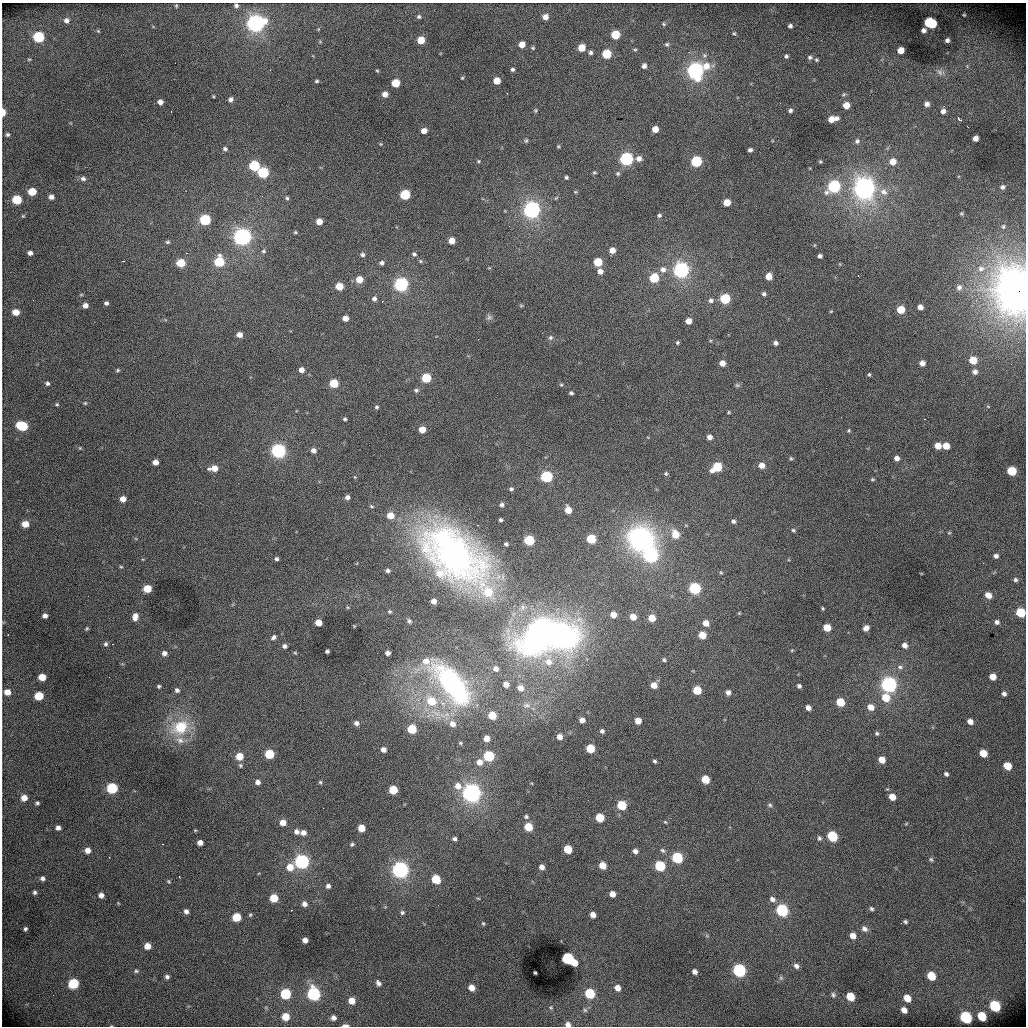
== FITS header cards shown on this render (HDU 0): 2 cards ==
NAXIS1  =                 1024 /fastest changing axis
NAXIS2  =                 1024 /next to fastest changing axis

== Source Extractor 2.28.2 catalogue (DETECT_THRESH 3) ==
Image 1024 x 1024 px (HDU 0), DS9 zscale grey, 1 PNG px = 1 image px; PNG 1028 x 1028 px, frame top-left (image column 1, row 1024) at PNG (2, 3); no overlay
Background 5240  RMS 73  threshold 220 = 3 sigma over >= 5 px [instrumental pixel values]
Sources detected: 396; all 396 listed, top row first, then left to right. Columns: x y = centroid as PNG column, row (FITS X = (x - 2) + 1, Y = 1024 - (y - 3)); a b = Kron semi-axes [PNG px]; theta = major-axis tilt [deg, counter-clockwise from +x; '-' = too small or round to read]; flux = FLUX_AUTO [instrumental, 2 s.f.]
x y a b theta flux
176 6 5 4 - 5.4e+03
236 6 4 3 - 9.8e+03
964 15 4 3 - 5.6e+03
419 17 5 5 - 9.7e+03
545 17 5 5 - 3.8e+04
66 20 6 6 - 1.8e+04
256 23 9 8 - 1.8e+06
930 23 9 6 -22 4.1e+05
663 24 5 4 - 6.3e+03
790 26 5 4 - 1.3e+04
924 30 5 5 - 2.0e+04
98 31 5 4 - 4.7e+03
734 33 6 5 - 7.8e+03
615 35 6 5 - 1.8e+05
39 37 6 6 - 3.9e+05
421 40 5 5 - 9.6e+04
947 40 5 4 - 1.7e+04
320 42 6 4 -19 4.6e+03
522 44 5 5 - 5.7e+04
667 44 6 5 - 8.5e+03
533 48 5 4 - 6.5e+03
581 48 5 5 - 8.6e+04
635 49 5 3 - 5.9e+03
901 50 5 5 - 5.9e+04
591 53 5 5 - 1.2e+04
607 54 6 6 - 2.1e+05
786 56 5 5 - 9.9e+03
810 57 7 6 - 1.2e+04
29 59 5 3 - 4.6e+03
816 60 5 4 - 7.1e+03
644 66 5 5 - 2.0e+04
706 66 9 8 - 6.1e+04
512 69 4 4 - 9.9e+03
377 71 4 3 - 5.5e+03
695 71 8 7 - 1.7e+06
940 72 13 8 -25 2.9e+04
462 78 4 4 - 5.4e+03
317 81 5 4 - 7.3e+03
497 81 5 5 - 8.4e+04
395 83 5 5 - 1.5e+05
385 94 5 5 - 3.6e+04
231 99 6 5 - 1.7e+04
160 102 5 5 - 2.6e+04
927 104 6 6 - 2.0e+04
846 105 5 5 - 6.1e+04
535 110 5 4 - 6.8e+03
790 110 4 4 - 1.2e+04
171 111 3 2 - 9.0e+03
943 111 6 5 - 2.2e+04
3 112 6 3 -90 6.7e+04
837 118 6 5 - 1.5e+04
831 119 6 5 - 5.4e+04
960 119 5 3 - 1.6e+04
655 129 5 5 - 6.0e+04
424 131 5 5 - 3.8e+04
7 134 5 5 - 9.2e+03
975 138 5 5 - 3.0e+04
526 141 6 4 72 7.7e+03
857 141 7 6 - 1.3e+04
381 144 5 4 - 5.2e+03
558 146 5 4 - 5.4e+03
225 149 5 4 - 1.1e+04
750 150 4 4 - 1.3e+04
639 158 6 6 - 2.9e+04
626 159 6 6 - 9.0e+05
478 161 5 4 - 5.5e+03
696 161 6 6 - 4.6e+05
820 162 4 4 - 6.0e+03
893 162 6 6 - 5.5e+04
254 166 6 6 - 3.4e+05
594 172 5 4 - 6.4e+03
263 173 6 6 - 4.2e+05
618 174 5 5 - 8.8e+03
566 177 4 3 - 8.0e+03
83 179 7 6 - 1.7e+04
834 186 7 6 - 7.3e+05
1002 187 6 6 - 1.5e+04
864 188 10 10 - 2.7e+06
32 192 6 5 - 1.2e+05
575 192 5 4 - 5.6e+03
884 192 12 9 -38 4.5e+04
405 195 6 5 - 3.5e+05
51 197 5 5 - 2.2e+04
287 198 5 4 - 8.0e+03
17 200 6 6 - 2.1e+05
727 203 5 5 - 8.3e+04
532 210 8 7 - 1.7e+06
961 213 5 3 - 5.4e+03
659 215 5 5 - 9.5e+03
23 216 5 4 - 5.6e+03
205 220 6 6 - 4.7e+05
319 221 5 5 - 5.9e+04
1003 227 5 4 - 6.2e+03
295 232 4 3 - 5.7e+03
242 237 8 8 - 1.9e+06
451 241 5 5 - 5.8e+04
167 242 6 4 1 8.1e+03
815 245 5 3 - 4.0e+03
612 250 5 5 - 4.8e+04
264 251 6 5 - 9.5e+03
30 253 5 4 - 1.9e+04
414 254 6 5 - 1.2e+04
362 255 5 4 - 1.2e+04
820 256 4 4 - 1.5e+04
124 261 3 2 - 4.6e+03
420 261 6 5 - 7.3e+03
219 262 6 6 - 2.9e+05
598 262 5 5 - 1.8e+05
181 263 6 5 - 1.4e+05
382 263 5 5 - 1.3e+04
840 264 5 3 - 4.2e+03
663 269 8 8 - 2.9e+04
981 269 11 9 22 3.8e+04
681 270 7 7 - 1.4e+06
600 271 6 5 - 3.5e+04
769 276 5 5 - 6.4e+04
654 278 6 5 - 2.5e+05
359 279 6 5 - 7.6e+04
401 284 7 6 - 1.1e+06
339 286 5 5 - 1.2e+05
959 287 8 7 - 2.0e+04
1015 289 21 18 -84 6.1e+06
764 294 4 4 - 1.2e+04
374 299 6 5 - 1.8e+04
725 299 6 6 - 3.2e+05
711 300 7 6 - 1.5e+04
382 301 3 2 - 5.5e+03
106 303 4 4 - 1.2e+04
85 305 5 4 - 3.1e+04
521 306 6 3 0 5.6e+03
920 307 5 4 - 2.6e+04
901 310 5 5 - 1.2e+05
831 311 4 3 - 4.4e+03
16 312 6 5 - 6.5e+04
489 317 9 7 75 1.4e+04
345 318 5 5 - 4.0e+04
688 321 5 5 - 4.5e+04
239 335 5 4 - 3.4e+04
550 338 7 6 - 1.2e+04
677 342 4 4 - 8.0e+03
776 343 5 4 - 1.5e+04
973 360 6 5 - 1.1e+05
722 363 5 5 - 4.7e+04
922 363 5 5 - 2.9e+04
118 370 6 4 2 7.3e+03
301 370 5 5 - 3.3e+04
975 372 5 5 - 1.9e+04
869 374 4 3 - 6.1e+03
426 378 6 5 - 2.5e+05
47 383 5 5 - 1.1e+04
334 383 6 5 - 1.7e+05
561 385 5 4 - 6.7e+03
737 385 7 5 -42 8.4e+03
416 390 6 5 - 1.2e+04
571 393 4 4 - 1.1e+04
85 403 4 4 - 6.1e+03
57 404 5 4 - 6.0e+03
988 406 5 3 - 4.1e+03
377 407 5 5 - 8.2e+03
729 412 4 3 - 5.3e+03
841 417 2 2 - 2.2e+03
345 419 4 3 - 8.3e+03
22 426 8 6 -16 3.3e+05
422 429 5 5 - 7.2e+04
849 431 5 4 - 5.7e+03
710 437 5 4 - 2.8e+04
938 446 6 5 - 5.7e+04
946 446 6 5 - 6.7e+04
80 448 4 4 - 4.9e+03
313 450 5 5 - 2.5e+04
278 451 7 6 - 1.2e+06
791 458 5 4 - 6.5e+03
897 458 5 5 - 2.4e+04
155 462 5 5 - 3.5e+04
762 465 6 5 - 4.3e+04
717 467 7 6 - 2.5e+05
214 468 8 5 5 6.4e+04
1012 471 6 5 - 2.2e+05
666 473 6 4 -89 7.8e+03
547 477 6 6 - 5.7e+05
872 479 5 4 - 6.1e+03
511 489 5 4 - 9.8e+03
347 497 5 5 - 1.9e+04
123 499 5 5 - 4.4e+04
501 505 5 5 - 1.2e+04
371 506 6 4 -17 7.8e+03
568 510 5 5 - 8.0e+04
390 515 6 6 - 7.8e+04
501 520 3 3 - 8.9e+03
733 521 5 5 - 1.4e+04
25 524 6 5 - 6.4e+04
477 525 3 2 - 4.0e+03
793 530 5 4 - 7.6e+03
949 533 5 4 - 5.3e+03
675 534 9 7 -67 8.4e+04
443 538 11 10 - 5.3e+05
591 539 6 5 - 2.1e+05
641 539 26 23 -11 9.2e+05
529 540 6 5 - 3.5e+05
506 544 4 4 - 1.1e+04
453 555 74 44 -35 1.9e+06
651 555 7 7 - 1.2e+06
996 556 5 4 - 1.6e+04
276 559 4 4 - 1.0e+04
121 567 4 4 - 5.4e+03
388 571 5 4 - 1.2e+04
721 572 5 4 - 6.0e+03
1015 580 5 5 - 9.6e+03
695 588 6 6 - 6.0e+05
147 589 6 5 - 1.3e+05
488 592 26 12 -55 1.6e+05
988 595 6 5 - 4.9e+04
434 601 5 4 - 2.9e+04
347 607 6 4 -13 6.4e+03
823 608 3 3 - 5.9e+03
1020 612 6 6 - 2.0e+05
739 613 5 3 - 4.4e+03
613 614 5 5 - 5.2e+04
45 616 5 4 - 2.1e+04
135 617 8 6 80 3.7e+04
633 617 6 5 - 6.3e+04
652 618 5 5 - 8.3e+04
409 621 3 3 - 6.9e+03
997 622 5 5 - 1.5e+04
318 623 5 5 - 7.8e+04
706 623 6 5 - 4.8e+04
827 628 6 5 - 8.7e+04
866 628 6 5 - 2.5e+04
87 629 5 4 - 6.5e+03
8 635 3 2 - 4.2e+03
702 635 6 5 - 9.5e+04
562 636 29 25 -13 1.2e+06
274 637 8 5 42 1.3e+04
536 638 41 28 55 1.3e+06
106 644 6 5 - 1.1e+04
905 645 6 5 - 2.8e+04
285 646 5 4 - 1.5e+04
792 650 5 4 - 5.0e+03
327 651 4 4 - 1.1e+04
164 653 5 5 - 2.1e+04
295 653 5 4 - 5.2e+03
388 653 4 4 - 2.2e+04
664 660 5 4 - 8.6e+03
426 661 9 9 - 4.6e+04
549 662 11 10 - 5.7e+04
900 667 8 6 -1 1.4e+04
496 669 4 4 - 2.2e+04
42 677 5 5 - 8.0e+04
109 677 2 2 - 6.5e+03
993 677 5 5 - 5.3e+04
452 684 49 21 -50 8.5e+05
506 684 5 4 - 3.6e+04
654 685 6 5 - 5.5e+04
889 685 7 7 - 1.5e+06
159 686 4 3 - 7.5e+03
799 686 5 4 - 1.2e+04
520 688 6 6 - 3.7e+04
177 690 6 5 - 1.4e+04
697 690 6 5 - 1.6e+05
7 692 6 5 - 4.7e+04
728 692 5 5 - 2.3e+04
1004 694 5 4 - 1.5e+04
39 696 6 5 - 1.5e+05
886 698 7 7 - 1.0e+05
431 701 9 8 - 1.4e+05
840 702 6 5 - 1.4e+05
526 705 12 7 7 2.7e+04
871 707 6 6 - 4.7e+04
808 708 5 4 - 2.6e+04
435 713 21 7 -30 6.8e+04
492 715 6 5 - 1.3e+05
582 720 5 5 - 3.2e+04
638 721 5 5 - 5.3e+04
970 721 6 5 - 3.0e+04
356 723 6 5 - 2.1e+04
453 724 8 7 - 3.7e+04
180 727 24 17 27 2.0e+05
412 729 6 6 - 2.0e+05
602 731 4 4 - 1.4e+04
877 733 5 5 - 8.4e+03
559 737 5 5 - 3.4e+04
487 738 5 5 - 4.6e+04
180 740 12 9 -21 3.9e+04
460 743 6 4 -23 6.9e+03
590 748 6 5 - 1.7e+05
383 750 5 5 - 2.7e+04
983 753 6 5 - 8.9e+04
269 754 6 6 - 2.3e+05
239 756 6 6 - 9.2e+04
489 756 6 6 - 4.0e+05
882 760 6 5 - 6.0e+04
655 761 4 3 - 8.3e+03
479 762 7 7 - 4.2e+04
240 765 5 5 - 7.9e+03
1007 766 6 5 - 1.1e+05
946 774 5 5 - 1.2e+04
705 779 6 5 - 1.3e+05
258 782 5 5 - 2.2e+04
320 782 5 5 - 6.8e+03
458 786 9 7 -35 4.5e+04
112 788 6 6 - 4.2e+05
393 790 6 5 - 1.6e+05
472 793 8 8 - 2.1e+06
892 797 6 5 - 6.0e+04
24 798 6 6 - 4.6e+04
37 803 4 4 - 9.3e+03
622 805 6 5 - 2.3e+05
770 805 6 5 - 8.7e+03
526 817 6 6 - 9.6e+03
600 817 6 5 - 1.6e+05
283 822 6 6 - 4.8e+04
665 822 5 4 - 5.6e+03
906 824 5 3 - 4.5e+03
528 827 6 5 - 1.6e+05
58 828 5 4 - 1.8e+04
361 828 5 5 - 8.2e+04
296 831 6 6 - 2.1e+04
303 832 6 5 - 2.7e+04
832 836 6 6 - 3.4e+05
819 838 6 5 - 1.1e+04
455 839 5 4 - 1.3e+04
200 843 5 5 - 3.1e+04
163 844 2 2 - 3.7e+03
352 844 6 4 27 7.8e+03
568 849 6 5 - 1.5e+05
87 850 6 5 - 3.2e+04
663 850 7 6 - 1.2e+04
635 851 5 5 - 2.0e+04
109 857 2 2 - 2.3e+03
677 857 6 6 - 4.4e+05
931 859 6 5 - 8.8e+03
302 861 7 7 - 1.3e+06
602 865 6 5 - 7.7e+04
660 866 6 6 - 3.5e+05
290 867 8 7 - 6.9e+04
542 867 5 5 - 2.6e+04
400 870 8 7 - 1.7e+06
179 877 3 2 - 3.6e+03
42 878 5 5 - 1.4e+04
436 879 6 5 - 1.9e+05
169 881 5 5 - 6.6e+03
328 886 5 5 - 1.5e+04
35 892 5 5 - 9.9e+03
612 894 5 5 - 3.9e+04
101 895 5 5 - 2.4e+04
274 898 6 6 - 1.1e+05
478 898 5 3 - 4.7e+03
772 899 8 6 -27 2.1e+04
118 903 4 3 - 3.7e+03
304 904 6 5 - 2.3e+04
871 909 5 5 - 9.1e+03
782 910 7 6 - 6.8e+05
186 911 5 5 - 1.8e+04
402 912 5 5 - 1.0e+04
250 915 5 4 - 6.8e+03
593 915 5 5 - 3.4e+04
237 917 6 6 - 1.7e+05
905 922 5 4 - 8.9e+03
483 923 5 4 - 6.9e+03
25 929 5 4 - 1.0e+04
864 929 8 6 -33 2.0e+04
707 936 6 4 -18 6.3e+03
853 936 6 5 - 3.9e+04
305 940 5 5 - 2.4e+04
147 946 6 5 - 5.1e+04
568 958 6 6 - 6.7e+05
574 962 5 5 - 6.0e+04
796 966 7 6 - 1.9e+04
739 970 7 6 - 8.9e+05
136 971 5 5 - 8.6e+03
694 971 5 4 - 2.0e+04
535 973 3 3 - 6.0e+03
931 976 6 5 - 1.5e+05
167 977 5 5 - 1.3e+04
781 978 6 5 - 1.0e+04
73 983 6 6 - 3.1e+05
378 983 7 5 -57 1.7e+04
472 987 6 5 - 4.4e+04
617 988 6 6 - 3.7e+04
590 993 6 6 - 2.6e+05
286 994 6 6 - 3.4e+05
314 994 7 6 - 8.6e+05
833 995 7 6 - 1.3e+04
850 996 6 5 - 1.3e+05
907 998 6 5 - 6.9e+04
352 1001 6 5 - 5.0e+04
995 1006 7 6 - 4.0e+05
551 1007 6 5 - 8.2e+03
585 1010 7 6 - 1.3e+04
904 1010 6 5 - 3.3e+04
982 1016 6 5 - 1.8e+05
285 1017 6 5 - 9.0e+04
966 1017 7 6 - 6.0e+05
334 1018 5 4 - 1.8e+04
568 1024 7 6 - 2.3e+04
345 1025 6 3 2 1.9e+04
At the frame edge (FLAGS 8, measured only in part): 5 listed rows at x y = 3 112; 1015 289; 1020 612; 568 1024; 345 1025